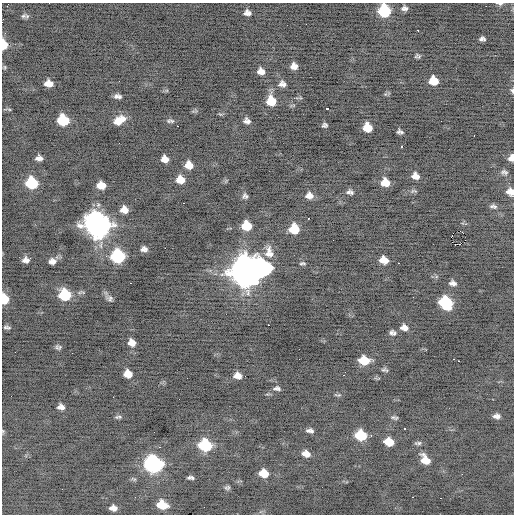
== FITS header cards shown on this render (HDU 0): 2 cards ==
NAXIS1  =                  512 / Axis length
NAXIS2  =                  512 / Axis length

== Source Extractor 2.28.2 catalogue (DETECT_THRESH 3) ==
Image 512 x 512 px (HDU 0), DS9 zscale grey, 1 PNG px = 1 image px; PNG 516 x 516 px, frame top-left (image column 1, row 512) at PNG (2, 3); no overlay
Background -0.614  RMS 0.97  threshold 2.91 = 3 sigma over >= 5 px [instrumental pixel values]
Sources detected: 121; all 121 listed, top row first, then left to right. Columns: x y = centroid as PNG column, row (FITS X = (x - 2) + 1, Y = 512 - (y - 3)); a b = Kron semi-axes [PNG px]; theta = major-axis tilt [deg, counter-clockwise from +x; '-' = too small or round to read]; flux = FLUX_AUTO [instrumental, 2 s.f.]
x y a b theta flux
500 4 9 4 -3 150
486 6 2 2 - 490
404 8 8 6 3 230
384 11 9 8 - 4200
247 13 8 6 -6 330
23 16 8 6 33 180
306 24 2 2 - 190
417 30 3 2 - 610
482 39 6 4 1 190
4 45 8 5 -84 1300
417 56 5 4 - 130
294 66 6 6 - 420
4 67 5 4 - 81
261 71 8 7 - 440
119 81 2 2 - 30
433 81 8 7 - 1100
49 83 8 6 -8 530
282 84 9 7 -9 310
512 91 6 4 -73 140
116 96 8 7 - 220
119 97 5 5 - 130
271 101 9 8 - 1500
9 109 6 3 -19 75
327 109 4 3 - 400
195 111 10 3 10 100
220 114 6 4 -18 79
63 120 9 8 - 2800
119 120 12 7 29 820
169 121 8 7 - 170
247 121 8 6 -24 270
324 125 5 4 - 150
177 126 2 2 - 260
367 127 8 7 - 1300
400 132 6 4 -11 170
474 135 2 2 - 36
39 158 7 5 -1 300
511 158 7 5 69 410
165 159 7 6 - 490
191 165 8 4 -76 390
187 166 9 6 -86 490
504 172 10 6 -16 180
415 176 8 7 - 470
180 180 8 7 - 770
385 182 8 7 - 880
32 183 9 8 - 3300
101 185 8 6 -3 920
413 191 10 4 1 130
349 192 9 7 61 200
351 192 6 5 - 110
510 192 8 7 - 540
245 196 7 6 - 190
309 196 9 7 -6 400
493 206 9 5 -7 190
124 210 8 7 - 570
308 218 3 3 - 580
97 225 12 11 - 50000
247 226 8 7 - 1700
294 229 8 8 - 1600
460 231 3 2 - 760
451 237 2 2 - 51
455 244 2 2 - 140
165 248 2 2 - 170
142 249 7 6 - 190
146 249 7 4 -77 170
269 252 15 10 -83 660
118 256 9 8 - 6400
26 260 7 6 - 290
384 260 8 7 - 790
52 261 9 7 2 330
302 263 7 4 2 120
398 263 2 2 - 200
245 272 19 14 13 77000
131 283 2 2 - 200
453 283 9 6 -9 270
79 293 7 4 19 140
65 295 9 8 - 3200
109 298 10 8 -42 220
4 299 9 6 -77 1500
446 303 10 8 -43 4400
268 325 3 2 - 210
5 327 7 6 - 150
404 327 9 6 -11 390
391 333 8 5 41 160
394 333 8 4 50 110
132 343 8 7 - 500
60 347 7 6 - 160
15 352 2 2 - 37
454 359 3 2 - 120
364 360 10 7 -8 1400
459 361 3 2 - 140
383 370 8 6 28 140
345 373 6 2 71 160
128 374 8 7 - 810
238 376 8 7 - 510
277 388 9 6 -4 190
338 395 10 4 -8 110
113 397 2 2 - 44
61 407 7 5 -5 310
497 416 7 5 -2 290
118 417 9 5 10 150
394 417 9 4 -13 140
404 428 3 3 - 650
3 431 5 4 - 66
310 431 8 5 -7 220
361 435 9 7 -14 2700
371 436 3 3 - 66
389 442 8 6 -14 1200
419 443 9 4 14 180
205 445 9 8 - 4300
159 447 3 2 - 110
306 454 8 6 -14 520
425 460 11 7 -48 920
153 464 10 9 - 15000
264 473 8 7 - 1100
462 474 2 2 - 45
190 478 7 3 -3 170
227 488 7 5 18 130
413 497 3 2 - 700
441 498 2 2 - 72
162 505 9 7 -14 1400
113 508 7 5 -6 380
At the frame edge (FLAGS 8, measured only in part): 8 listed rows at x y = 500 4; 384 11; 4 45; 512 91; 511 158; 510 192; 4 299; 3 431